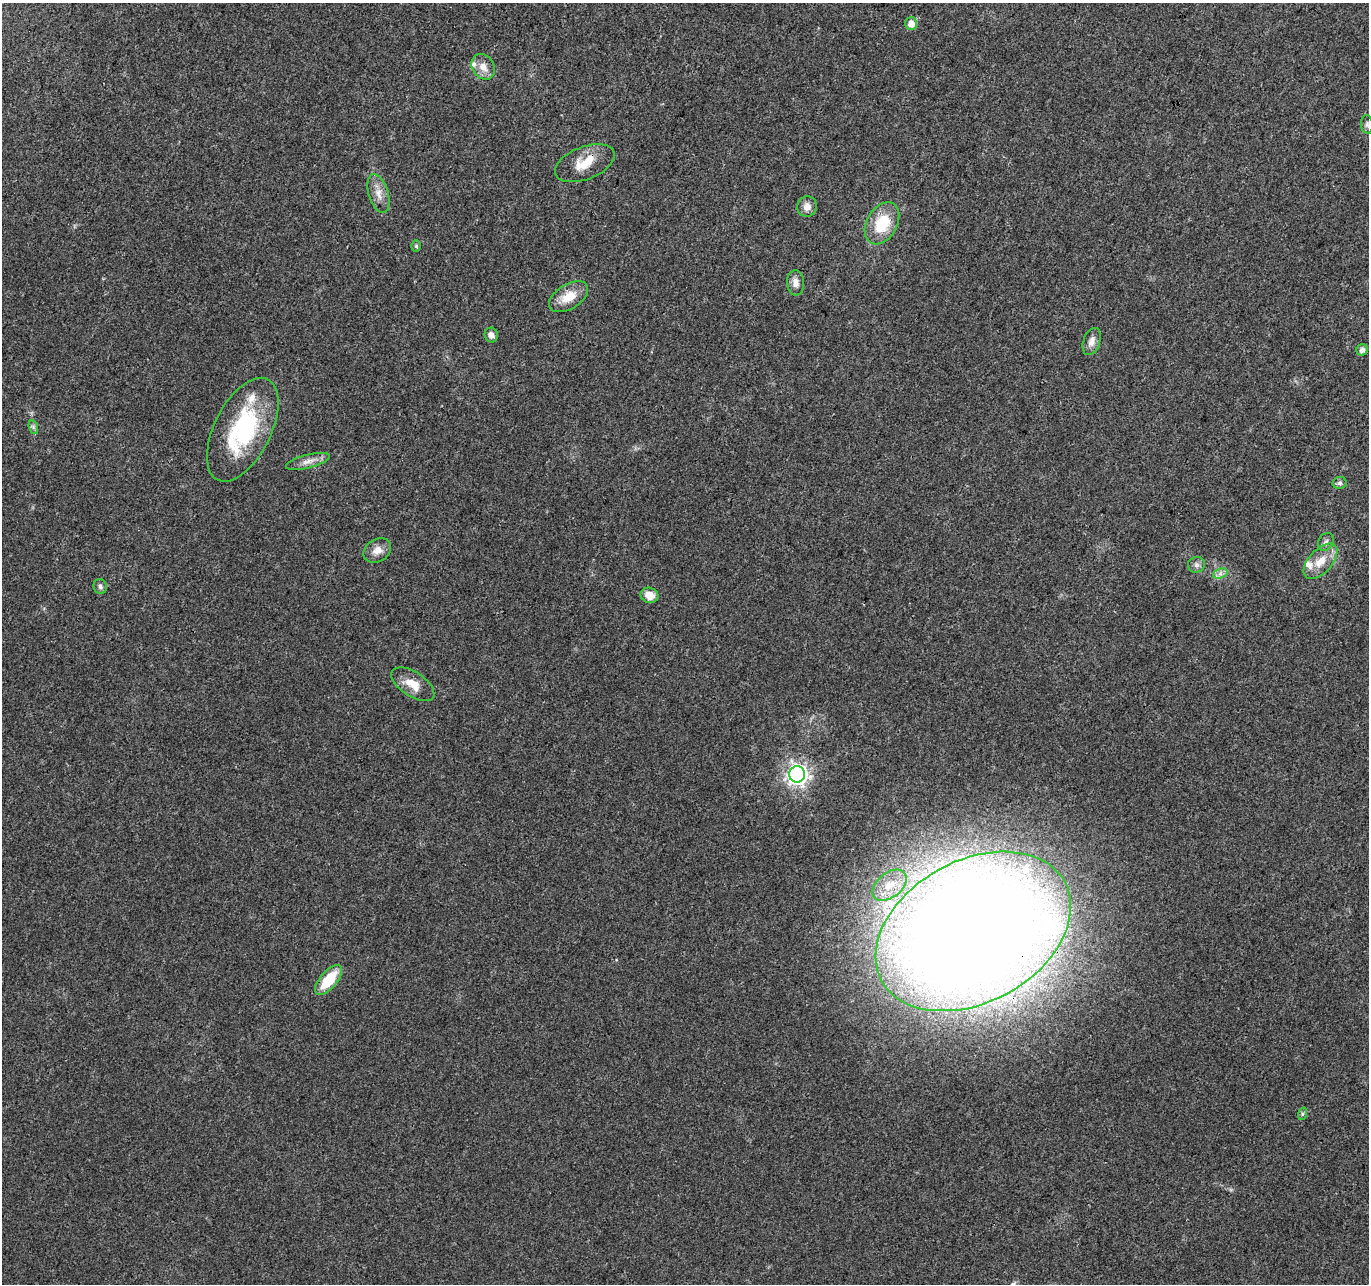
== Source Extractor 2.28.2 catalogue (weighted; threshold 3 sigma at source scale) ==
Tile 10 of 4 x 4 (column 2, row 3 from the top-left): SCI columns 1367-2733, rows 1496-2777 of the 5476 x 5619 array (HDU 1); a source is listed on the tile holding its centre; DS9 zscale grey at full resolution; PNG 1371 x 1286 px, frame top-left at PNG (2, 3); each listed source drawn as its Kron ellipse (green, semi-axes under 4 px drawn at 4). Shown black and unused: <1% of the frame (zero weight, under 3 of 4 exposures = <1% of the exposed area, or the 3 px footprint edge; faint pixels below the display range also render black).
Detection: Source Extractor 2.28.2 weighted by HDU 2 'WHT'; one run over the whole footprint, this tile lists its part. Background 0.0267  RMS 0.0031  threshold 0.0138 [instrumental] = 3 sigma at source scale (4.5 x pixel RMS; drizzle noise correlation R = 1.50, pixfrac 1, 0.0396/0.0396 arcsec/px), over >= 5 px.
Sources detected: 35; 5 inside a brighter listed object's ellipse — not listed separately; the other 30 listed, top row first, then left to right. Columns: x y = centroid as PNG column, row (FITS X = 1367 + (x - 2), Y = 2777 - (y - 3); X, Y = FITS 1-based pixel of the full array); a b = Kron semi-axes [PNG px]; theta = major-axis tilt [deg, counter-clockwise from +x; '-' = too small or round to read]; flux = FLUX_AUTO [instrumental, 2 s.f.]
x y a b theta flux
911 23 6 6 - 3
483 67 13 11 -56 3
1367 124 9 6 -84 0.83
585 163 31 16 21 7.6
379 194 20 9 -73 3.3
807 207 10 9 - 2.3
882 223 22 15 60 12
416 246 5 4 - 0.56
796 283 12 8 -85 2.4
569 297 22 12 31 6.2
491 335 7 6 - 1.5
1092 342 14 8 71 2.2
1362 350 6 5 - 1.3
33 427 7 4 -72 0.71
243 430 56 28 63 34
308 461 22 6 14 2.5
1340 483 7 6 - 0.81
1326 542 9 7 58 1.1
377 550 15 11 33 2.9
1320 561 21 11 47 5.6
1196 565 8 7 - 1.2
1220 574 7 4 19 1.1
100 587 7 6 - 0.8
649 595 9 7 -19 3.6
413 684 24 12 -33 5.1
797 774 8 8 - 170
890 885 19 12 39 6.4
973 931 104 71 29 940
329 980 18 8 50 11
1302 1114 6 4 72 0.52
Overlapping masked pixels (flux is a lower limit): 1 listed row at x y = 973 931